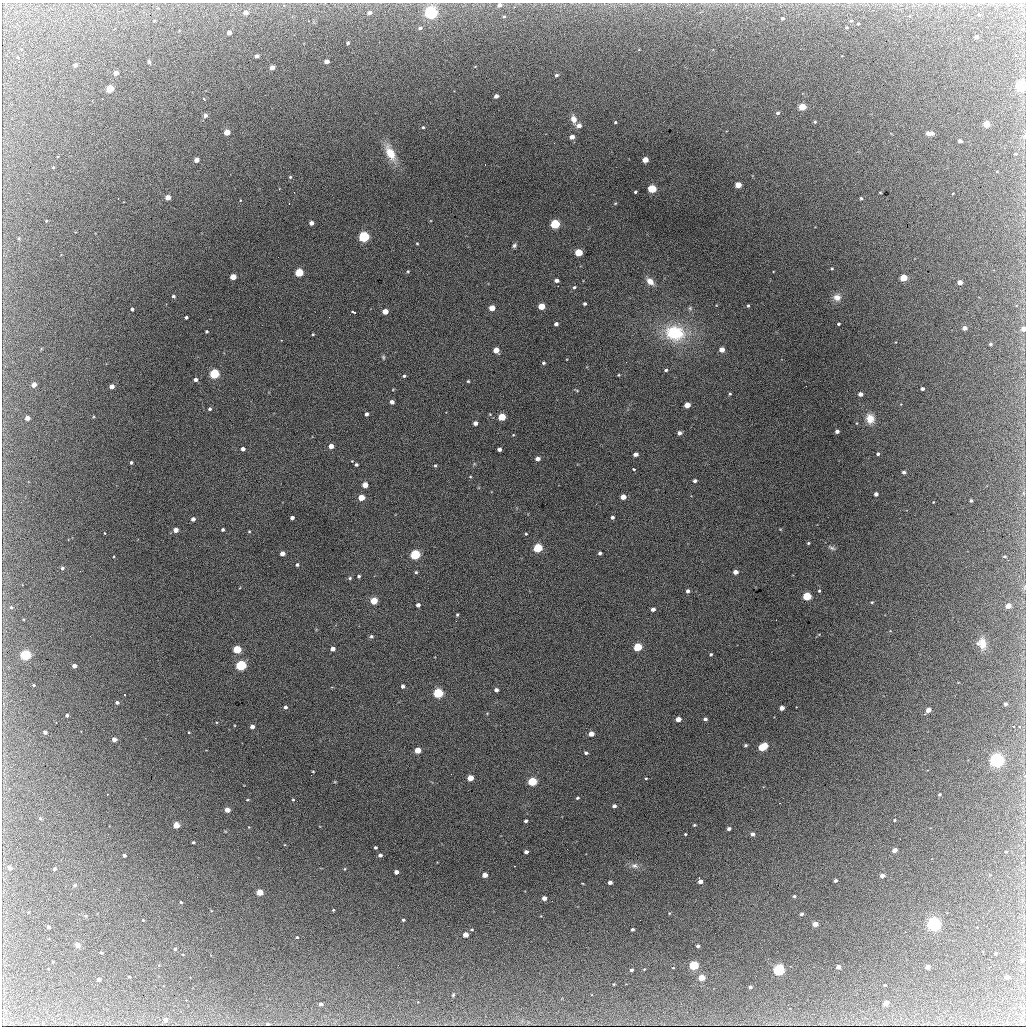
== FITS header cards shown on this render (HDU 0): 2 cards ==
NAXIS1  =                 1024 / length of data axis 1
NAXIS2  =                 1024 / length of data axis 2

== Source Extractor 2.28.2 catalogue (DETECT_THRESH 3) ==
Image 1024 x 1024 px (HDU 0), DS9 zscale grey, 1 PNG px = 1 image px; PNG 1028 x 1028 px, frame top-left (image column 1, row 1024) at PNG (2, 3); no overlay
Background 2060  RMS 33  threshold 98.6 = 3 sigma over >= 5 px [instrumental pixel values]
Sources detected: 288; all 288 listed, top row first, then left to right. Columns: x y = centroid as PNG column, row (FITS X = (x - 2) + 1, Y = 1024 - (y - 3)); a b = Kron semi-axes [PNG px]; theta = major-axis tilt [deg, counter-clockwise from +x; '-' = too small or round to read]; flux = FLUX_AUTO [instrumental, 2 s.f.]
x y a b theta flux
499 5 4 4 - 7500
431 12 5 5 - 550000
245 13 4 4 - 14000
369 13 4 3 - 10000
979 15 4 4 - 2500
504 16 4 3 - 2600
782 18 3 3 - 4500
154 21 3 2 - 1500
851 21 4 4 - 2500
858 24 3 3 - 2300
420 28 5 4 - 4600
229 32 4 3 - 11000
976 37 4 3 - 10000
348 43 3 3 - 3600
257 56 4 3 - 9300
326 61 4 4 - 17000
149 62 5 3 - 2800
75 65 4 3 - 9500
272 68 4 4 - 20000
116 73 4 3 - 17000
556 75 3 3 - 4000
1021 86 5 4 - 370000
110 88 4 4 - 90000
496 96 4 4 - 10000
204 99 4 3 - 3400
802 107 4 4 - 70000
777 113 5 4 - 4200
205 115 4 4 - 8300
574 119 9 7 -71 15000
615 122 3 3 - 2400
815 122 3 3 - 3200
986 124 4 4 - 59000
579 125 5 4 - 13000
423 127 4 3 - 2900
227 132 4 4 - 41000
928 133 4 4 - 14000
932 133 3 3 - 11000
1025 136 6 4 89 2800
572 137 4 4 - 16000
960 141 4 3 - 8500
554 143 2 2 - 2800
390 153 18 9 -63 44000
1016 154 4 3 - 2800
196 160 4 4 - 18000
645 160 4 4 - 37000
53 167 3 3 - 2200
290 177 4 4 - 2600
738 185 4 4 - 43000
652 189 5 4 - 130000
635 192 3 3 - 3200
880 192 3 2 - 1500
1024 194 2 2 - 13000
168 197 4 4 - 26000
861 198 3 3 - 3100
240 200 4 3 - 1400
289 203 2 2 - 1100
615 203 5 3 - 1800
46 221 4 2 - 1300
311 223 4 4 - 13000
555 224 5 4 - 200000
364 237 5 4 - 360000
19 238 4 3 - 2500
417 243 3 2 - 1700
514 245 6 4 62 4400
578 252 5 4 - 72000
832 268 3 3 - 2400
408 271 4 3 - 2200
299 272 5 4 - 120000
233 277 4 4 - 40000
903 278 4 4 - 70000
557 280 4 4 - 8800
650 281 9 6 -43 19000
960 282 4 4 - 20000
574 287 4 4 - 3200
173 296 4 4 - 4200
837 297 9 8 - 15000
585 304 3 3 - 4000
541 306 4 4 - 47000
748 306 3 3 - 2600
492 308 4 4 - 31000
690 308 6 5 - 3700
132 309 3 3 - 5100
385 311 4 4 - 28000
353 312 5 3 - 5000
186 317 3 3 - 4400
556 324 4 3 - 6900
838 324 3 3 - 3400
964 328 4 4 - 14000
1024 329 4 4 - 14000
207 331 3 3 - 2900
675 333 21 16 -10 130000
313 334 4 3 - 1800
281 340 2 2 - 1700
990 344 3 3 - 3400
722 349 4 4 - 20000
496 350 4 4 - 27000
383 357 7 4 -72 3300
626 362 2 2 - 1300
543 363 4 4 - 3500
666 370 4 3 - 3500
214 374 5 4 - 240000
618 375 3 3 - 1900
404 376 4 3 - 3400
196 380 4 4 - 7400
468 381 3 3 - 2300
34 385 4 4 - 20000
112 386 4 4 - 15000
806 386 2 2 - 2200
922 389 3 3 - 6400
577 391 5 3 - 1900
730 394 4 3 - 2400
860 394 4 4 - 12000
392 402 4 4 - 11000
687 405 4 4 - 32000
210 409 4 4 - 3500
366 414 4 3 - 6700
490 414 4 4 - 1700
502 417 5 4 - 79000
27 418 4 4 - 15000
870 418 10 8 -72 26000
475 423 4 4 - 10000
837 431 4 4 - 8200
679 433 4 4 - 7500
513 435 4 3 - 1700
331 446 4 4 - 18000
243 449 4 4 - 9400
499 449 4 4 - 7500
636 454 4 4 - 11000
878 454 3 3 - 3900
538 459 4 4 - 12000
352 461 3 3 - 1200
131 462 3 3 - 3900
356 465 3 3 - 3700
435 465 4 4 - 2800
634 469 4 3 - 7400
904 472 4 3 - 6100
470 477 4 3 - 1800
695 481 4 3 - 5400
365 485 4 4 - 29000
876 494 4 4 - 7600
361 497 4 4 - 39000
623 497 4 4 - 22000
971 500 3 3 - 3700
21 502 2 2 - 3800
933 502 3 2 - 1200
612 517 4 3 - 5000
292 518 4 3 - 7000
193 519 4 4 - 8500
223 529 3 3 - 3900
175 530 4 4 - 19000
249 531 4 3 - 2000
105 533 3 2 - 4700
526 534 3 2 - 1900
808 543 4 3 - 2400
538 548 5 4 - 170000
832 548 10 5 -25 5000
282 553 4 4 - 15000
600 553 4 3 - 4500
415 554 5 5 - 260000
1004 556 3 2 - 2500
297 565 3 3 - 3800
62 568 4 4 - 4800
416 572 4 4 - 2800
735 572 4 4 - 13000
359 576 4 3 - 3300
350 578 5 4 - 3300
688 591 4 3 - 6600
819 591 3 2 - 2400
807 596 5 4 - 140000
374 601 5 4 - 61000
872 602 4 3 - 2100
418 605 4 4 - 7300
1008 606 4 4 - 27000
11 607 5 4 - 3700
653 609 4 4 - 8700
457 615 3 3 - 2700
371 636 5 4 - 4000
982 643 13 9 -84 25000
638 647 5 4 - 120000
237 649 5 4 - 120000
333 649 4 4 - 13000
711 654 3 3 - 3000
26 655 5 4 - 320000
241 665 5 4 - 320000
74 666 4 4 - 11000
34 685 3 2 - 2200
403 686 4 4 - 6200
496 690 4 4 - 7400
438 693 5 5 - 250000
117 702 4 4 - 5600
1005 704 3 3 - 5200
285 707 4 4 - 5800
782 708 4 4 - 17000
928 710 4 4 - 21000
67 715 3 3 - 4700
678 719 4 4 - 22000
705 719 4 3 - 5400
252 726 4 4 - 10000
1013 726 3 2 - 2700
1019 727 3 3 - 1800
45 732 4 3 - 7000
189 732 3 3 - 1700
591 734 4 4 - 24000
114 739 4 4 - 15000
745 745 3 3 - 3200
763 747 7 4 30 130000
418 750 4 4 - 41000
586 753 4 3 - 5000
997 760 6 5 - 710000
313 771 4 3 - 1800
451 774 2 2 - 1900
470 778 4 4 - 37000
646 778 3 2 - 1800
532 781 5 4 - 150000
107 794 3 2 - 1500
939 794 3 3 - 3100
577 798 4 3 - 3400
248 800 5 3 - 1800
293 800 4 4 - 2200
614 806 4 3 - 6300
227 810 4 4 - 24000
40 818 5 4 - 2300
894 820 3 3 - 2400
526 821 4 3 - 5000
176 825 4 4 - 42000
694 825 4 3 - 2500
729 829 4 3 - 6800
685 834 3 3 - 2300
752 834 4 4 - 8700
193 842 3 3 - 3100
375 847 3 3 - 3900
895 850 4 4 - 19000
526 852 4 3 - 8200
124 855 3 3 - 5400
380 855 4 4 - 6500
634 866 10 7 2 9600
10 868 4 3 - 8700
55 869 3 3 - 5200
345 869 4 3 - 1800
396 872 4 4 - 13000
485 875 4 4 - 23000
882 876 4 3 - 14000
835 880 3 3 - 5400
700 881 4 4 - 16000
610 882 4 3 - 9600
582 883 3 2 - 1600
75 885 5 4 - 2600
260 892 4 4 - 47000
794 896 4 3 - 2900
544 898 4 4 - 15000
181 902 3 2 - 2700
333 910 3 3 - 2000
669 913 4 3 - 1900
801 914 3 3 - 5200
143 920 3 2 - 1700
403 920 3 3 - 3800
815 924 4 4 - 23000
934 924 5 5 - 600000
48 927 3 3 - 6000
472 929 4 4 - 2400
632 929 3 3 - 4800
465 935 4 4 - 28000
297 937 3 3 - 2500
77 945 5 5 - 6300
698 946 3 3 - 6600
175 949 3 3 - 4800
101 953 3 3 - 2700
995 954 3 3 - 2600
1023 960 4 4 - 6300
694 965 5 4 - 180000
838 967 4 3 - 14000
927 967 4 3 - 17000
673 968 3 2 - 1500
631 970 3 3 - 4400
779 970 5 4 - 390000
129 977 3 2 - 2200
1007 977 4 3 - 13000
701 978 4 4 - 49000
98 979 4 3 - 11000
614 984 2 2 - 1800
914 984 2 2 - 1100
885 985 3 2 - 2000
750 987 4 3 - 6500
453 995 4 3 - 2400
886 1003 4 4 - 24000
321 1004 4 3 - 6100
165 1020 4 4 - 13000
267 1024 3 3 - 3500
At the frame edge (FLAGS 8, measured only in part): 5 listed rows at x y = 499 5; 1021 86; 1025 136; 1024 194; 1024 329